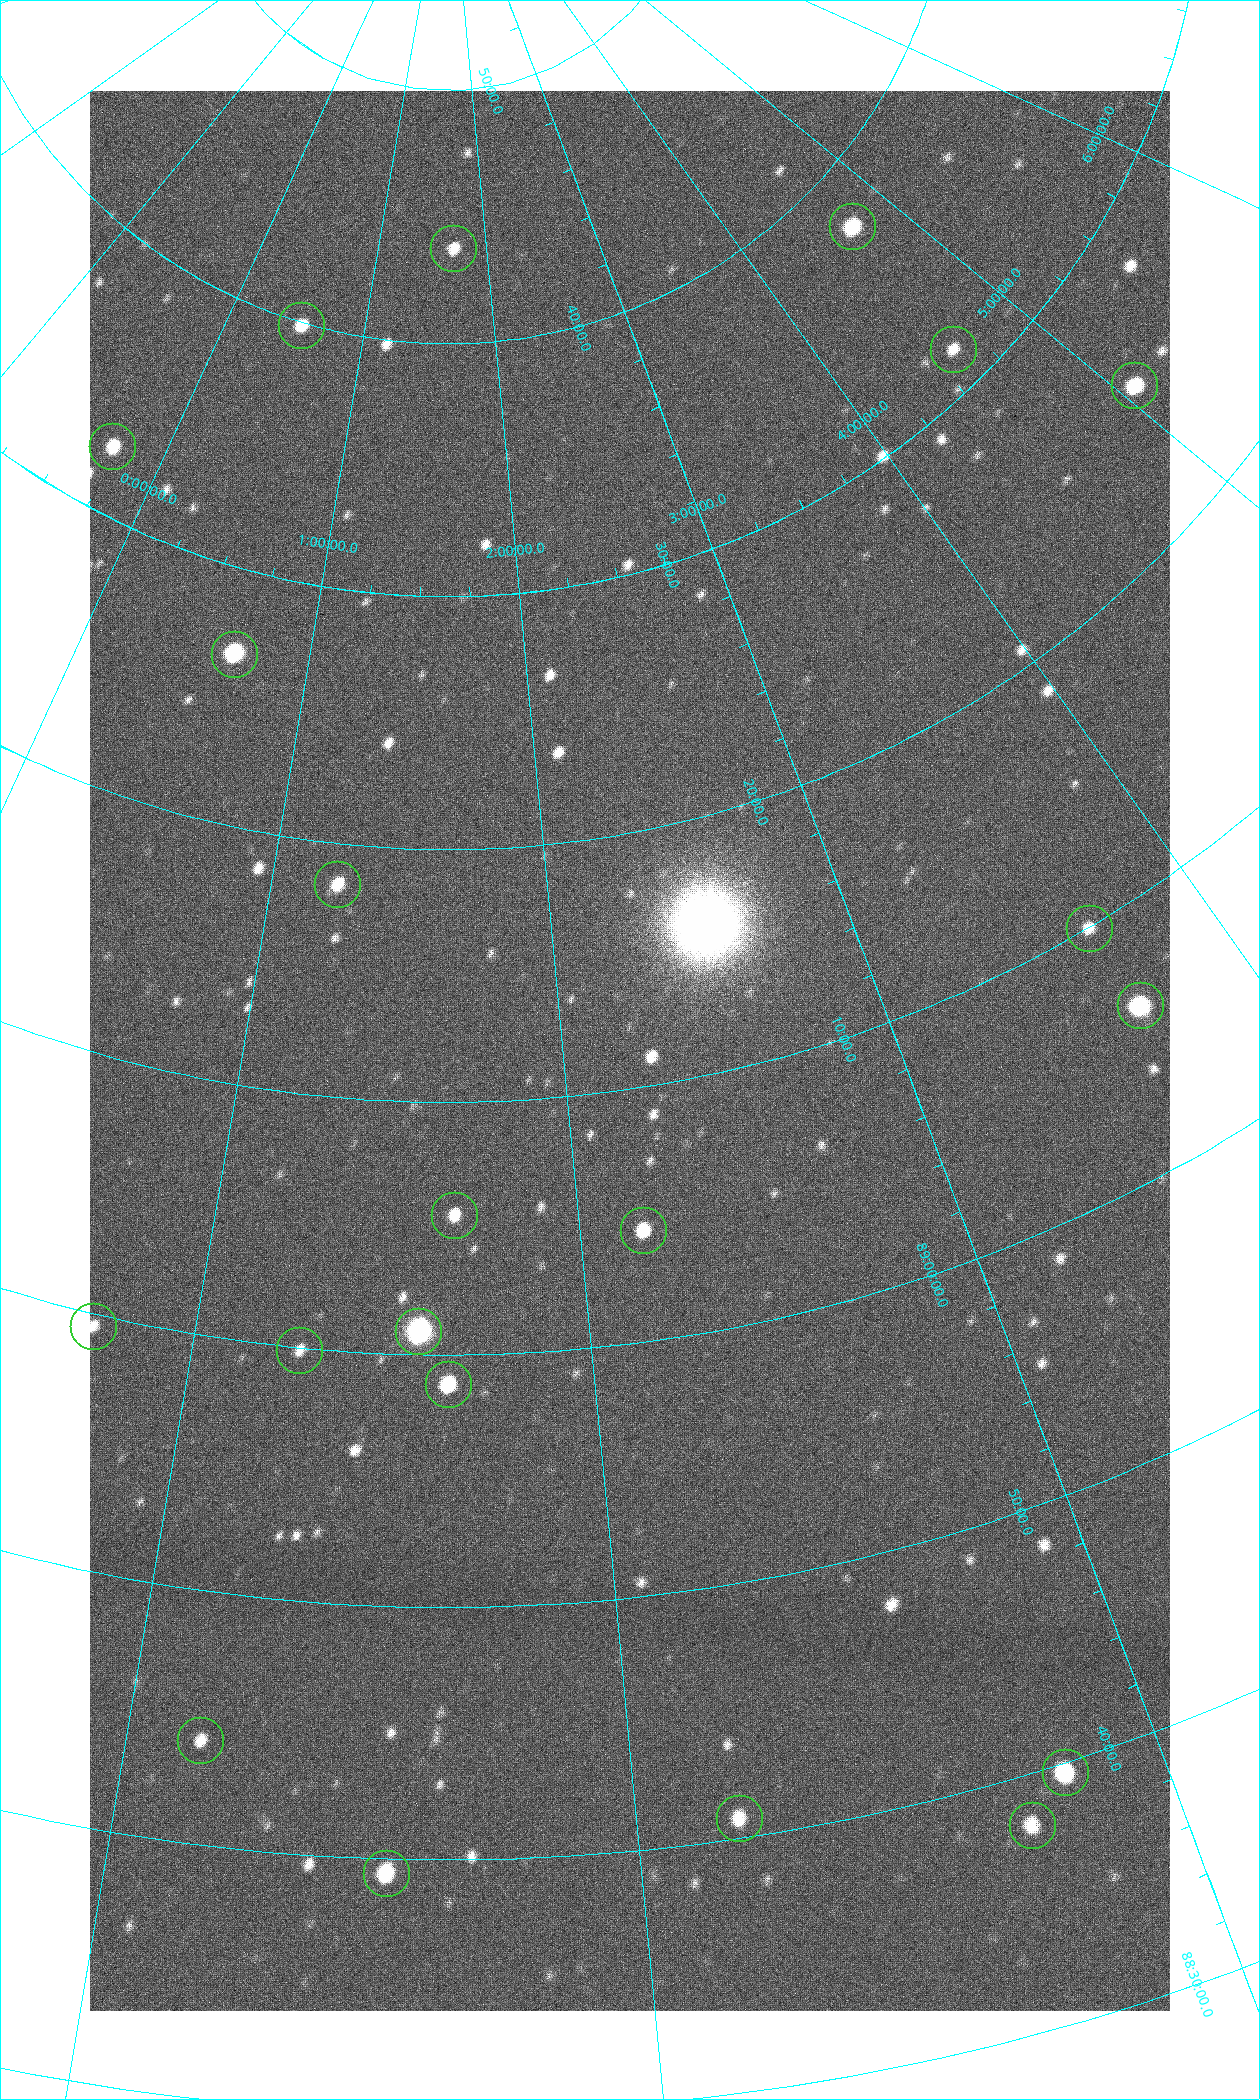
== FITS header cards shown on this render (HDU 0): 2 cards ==
NAXIS1  =                 1080 / length of data axis 1
NAXIS2  =                 1920 / length of data axis 2

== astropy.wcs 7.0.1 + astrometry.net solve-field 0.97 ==
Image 1080 x 1920 px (HDU 0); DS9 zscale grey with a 90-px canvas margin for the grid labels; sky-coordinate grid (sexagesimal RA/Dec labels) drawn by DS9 from the SOLVED WCS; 21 Tycho-2 reference stars matched to detected sources circled (green)
Header WCS: none
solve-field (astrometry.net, Tycho-2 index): SOLVED blind (the file carries no WCS)
Solved WCS: RA---TAN-SIP/DEC--TAN-SIP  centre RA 02:12:25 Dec +89:11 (33.10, +89.19 deg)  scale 2.37 arcsec/px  FOV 42.7' x 76.0'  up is +9 deg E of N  parity flipped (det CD > 0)
(file carries no celestial WCS; the grid is the blind solution)
Tycho-2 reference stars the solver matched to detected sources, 21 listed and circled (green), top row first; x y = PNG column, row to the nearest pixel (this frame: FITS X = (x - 90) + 1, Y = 1920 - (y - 91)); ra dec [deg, ICRS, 3 dp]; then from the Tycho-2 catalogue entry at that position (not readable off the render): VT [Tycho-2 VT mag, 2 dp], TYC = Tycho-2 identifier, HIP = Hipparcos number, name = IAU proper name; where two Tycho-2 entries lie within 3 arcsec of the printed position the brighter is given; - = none
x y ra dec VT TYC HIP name
852 226 70.692 +89.630 9.34 4629-37-1 - -
453 248 25.399 +89.729 11.04 4627-64-1 - -
301 325 7.906 +89.665 10.51 4627-6-1 - -
953 349 69.250 +89.526 11.02 4629-45-1 - -
1134 385 75.971 +89.421 9.41 4629-33-1 - -
112 446 355.808 +89.543 10.14 4662-135-1 - -
234 654 9.931 +89.444 8.22 4627-49-1 3128 -
337 884 18.559 +89.307 10.52 4627-75-1 - -
1089 928 55.017 +89.166 11.19 4628-70-1 - -
1140 1005 55.225 +89.105 8.15 4628-68-1 17195 -
454 1215 24.867 +89.092 10.76 4627-125-1 - -
643 1230 32.549 +89.073 9.84 4628-149-1 - -
93 1326 11.209 +88.992 11.71 4627-72-1 - -
418 1331 23.461 +89.016 6.47 4627-259-1 7283 -
299 1350 19.000 +88.998 11.53 4627-46-1 - -
448 1384 24.587 +88.980 9.00 4627-86-1 - -
200 1740 17.187 +88.735 11.22 4627-80-1 - -
1065 1772 42.246 +88.661 8.90 4628-20-1 - -
739 1818 32.945 +88.680 10.72 4628-99-1 - -
1032 1825 40.943 +88.634 10.89 4628-71-1 - -
386 1873 22.838 +88.657 9.18 4627-37-1 - -